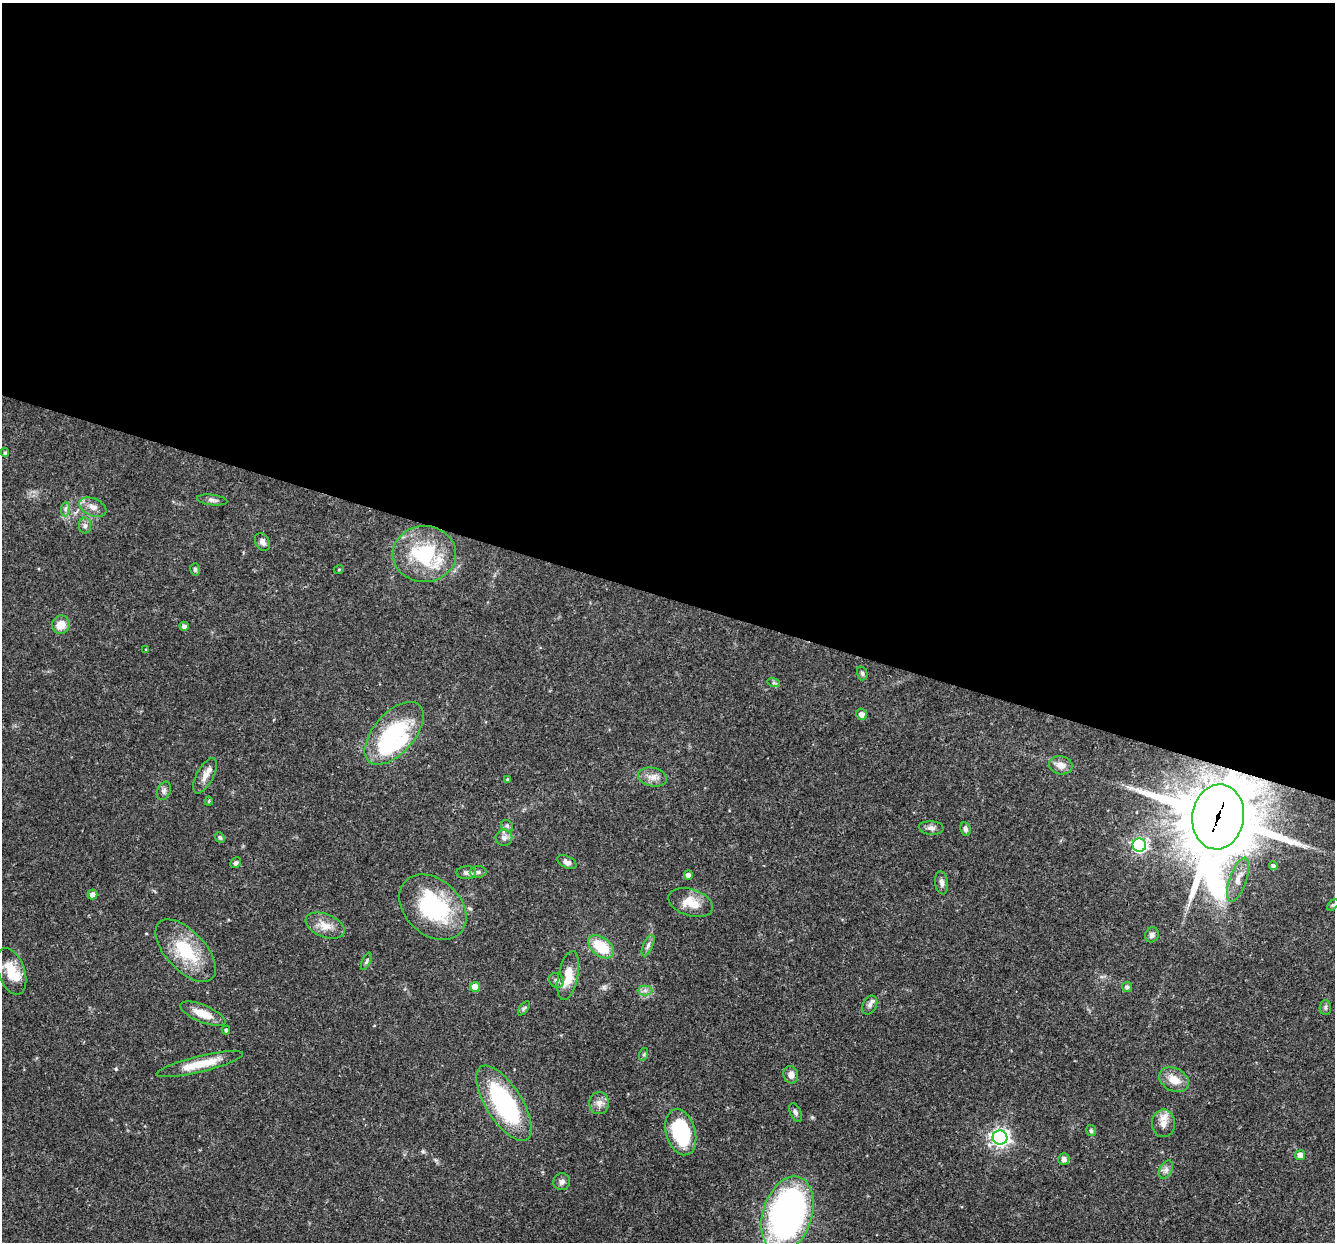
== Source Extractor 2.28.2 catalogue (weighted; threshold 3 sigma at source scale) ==
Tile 3 of 4 x 4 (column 3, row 1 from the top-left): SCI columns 2665-3997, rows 3978-5217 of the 5329 x 5346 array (HDU 1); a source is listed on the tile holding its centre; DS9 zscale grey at full resolution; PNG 1337 x 1244 px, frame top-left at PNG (2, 3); each listed source drawn as its Kron ellipse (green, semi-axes under 4 px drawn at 4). Shown black and unused: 48% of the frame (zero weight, under 3 of 4 exposures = <1% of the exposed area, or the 3 px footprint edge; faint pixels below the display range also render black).
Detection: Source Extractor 2.28.2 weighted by HDU 2 'WHT'; one run over the whole footprint, this tile lists its part. Background 0.0579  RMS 0.0033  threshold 0.0147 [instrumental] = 3 sigma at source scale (4.5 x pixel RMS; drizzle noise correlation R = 1.50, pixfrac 1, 0.05/0.05 arcsec/px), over >= 5 px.
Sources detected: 78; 2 inside a brighter object's white glare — neither listed nor drawn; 2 inside a brighter listed object's ellipse — not listed separately; the other 74 listed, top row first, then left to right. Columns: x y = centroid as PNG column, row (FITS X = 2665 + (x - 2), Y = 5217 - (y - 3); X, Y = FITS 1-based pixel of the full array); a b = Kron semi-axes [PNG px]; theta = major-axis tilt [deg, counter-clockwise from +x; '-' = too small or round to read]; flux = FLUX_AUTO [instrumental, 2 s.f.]
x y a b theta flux
5 453 4 4 - 0.52
212 500 15 5 -7 1.1
93 507 14 8 -24 2.4
65 509 7 4 89 0.8
85 526 8 6 -90 1
263 542 10 6 -62 1.4
424 554 32 28 -1 23
195 569 6 4 -74 0.56
339 569 5 3 - 0.28
61 625 9 8 - 4.3
184 626 4 4 - 1.1
146 650 4 3 - 0.32
862 673 7 5 -75 0.61
774 683 6 4 -17 0.51
861 714 5 5 - 1.6
394 733 38 20 48 28
1061 765 12 9 -12 2.8
205 776 19 8 61 2.9
652 777 14 9 -11 2.6
508 780 3 3 - 0.47
164 791 9 6 67 1
209 801 4 4 - 0.4
1218 817 33 25 81 3200
507 826 6 5 - 0.68
931 828 12 6 -5 1.4
965 829 7 5 -81 1.1
220 838 6 4 -49 0.53
504 838 8 8 - 1.5
1139 845 7 6 - 63
567 862 10 6 -28 1.3
236 863 6 5 - 0.72
1273 866 4 4 - 0.89
478 872 8 6 1 0.96
466 873 9 6 2 1.1
688 875 4 4 - 2
1238 880 23 8 71 3.5
942 883 12 6 -82 1.3
92 894 5 5 - 2.1
691 903 23 13 -18 5.9
1333 905 7 4 43 0.52
433 907 38 27 -43 34
325 926 20 11 -22 4.1
1152 935 7 7 - 1.2
648 945 11 5 67 1.1
601 947 15 9 -38 11
186 951 38 19 -47 17
366 961 9 4 66 0.66
11 971 24 13 -69 7.4
568 976 25 9 78 6.5
557 980 8 7 - 1.1
475 987 5 5 - 5
1127 987 5 5 - 0.87
645 990 7 5 0 1
870 1005 10 7 64 1.2
1325 1007 7 5 88 0.66
524 1008 8 4 53 0.62
203 1014 24 8 -22 5.7
226 1030 4 4 - 0.6
644 1054 6 4 72 0.48
200 1064 44 8 13 7.9
791 1075 9 7 -74 1.7
1174 1080 16 11 -28 4.4
504 1103 43 18 -58 43
599 1103 11 10 - 2.1
796 1112 10 5 -66 0.94
1163 1123 14 11 89 3
1091 1131 5 5 - 0.67
681 1132 23 14 -74 27
1000 1138 7 7 - 130
1300 1155 5 5 - 2.7
1064 1159 6 5 - 1.2
1166 1170 9 6 64 1.3
562 1182 8 8 - 1.2
787 1214 39 24 72 110
Overlapping masked pixels (flux is a lower limit): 2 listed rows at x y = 1218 817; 200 1064
Isophote crosses this tile's border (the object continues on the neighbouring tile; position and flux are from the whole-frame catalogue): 1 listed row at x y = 787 1214